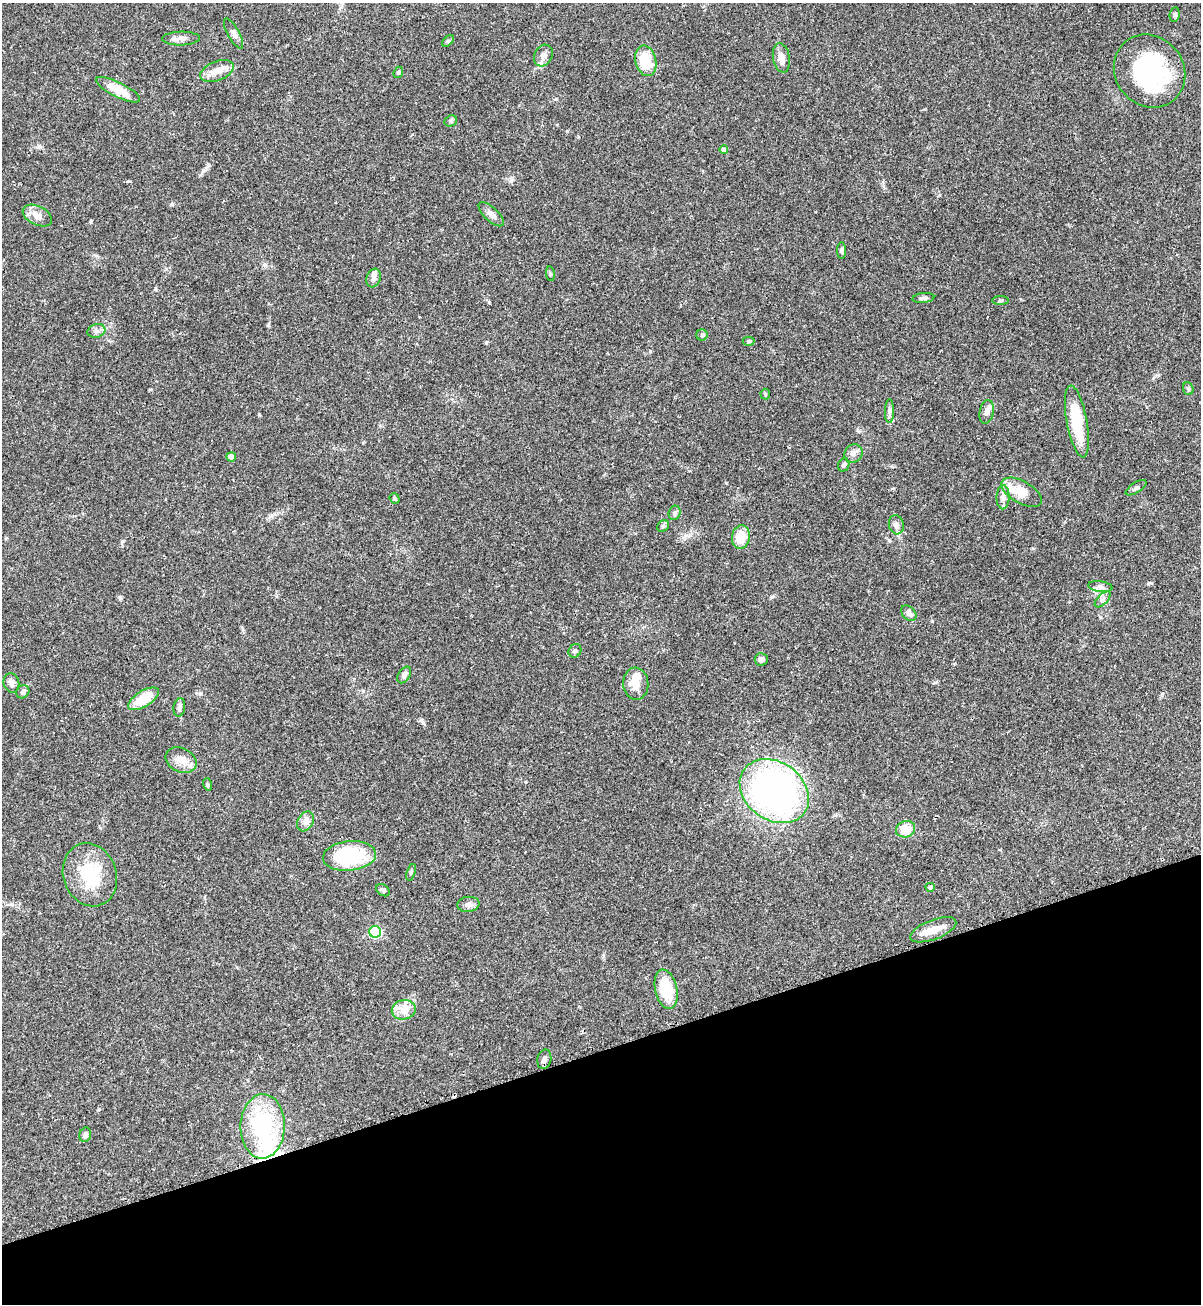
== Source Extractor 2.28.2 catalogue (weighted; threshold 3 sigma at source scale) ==
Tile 14 of 4 x 4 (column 2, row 4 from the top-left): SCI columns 1377-2575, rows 22-1323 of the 5325 x 5272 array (HDU 1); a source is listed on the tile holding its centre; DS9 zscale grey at full resolution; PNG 1203 x 1306 px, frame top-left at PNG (2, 3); each listed source drawn as its Kron ellipse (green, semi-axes under 4 px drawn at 4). Shown black and unused: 20% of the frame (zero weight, under 2 of 3 exposures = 2% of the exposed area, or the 3 px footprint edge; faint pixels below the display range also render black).
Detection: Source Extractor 2.28.2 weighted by HDU 2 'WHT'; one run over the whole footprint, this tile lists its part. Background 0.0391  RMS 0.0043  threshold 0.0196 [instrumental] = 3 sigma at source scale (4.5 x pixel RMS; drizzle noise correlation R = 1.50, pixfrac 1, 0.05/0.05 arcsec/px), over >= 5 px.
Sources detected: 76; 2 inside a brighter object's white glare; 2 cosmic-ray / hot-pixel residue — neither listed nor drawn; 4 inside a brighter listed object's ellipse — not listed separately; the other 68 listed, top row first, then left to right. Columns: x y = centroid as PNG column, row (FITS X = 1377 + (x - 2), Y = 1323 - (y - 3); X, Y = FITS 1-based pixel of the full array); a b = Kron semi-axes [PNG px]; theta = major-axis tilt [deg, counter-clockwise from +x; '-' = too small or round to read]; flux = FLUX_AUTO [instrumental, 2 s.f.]
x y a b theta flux
1175 15 7 5 82 0.8
233 33 17 6 -61 1.8
181 38 18 7 2 2.4
448 41 7 4 44 0.69
543 56 11 9 62 2.5
781 58 15 8 -79 3.3
646 61 15 10 -76 12
217 71 17 9 21 4.6
1149 71 38 34 -51 56
398 72 6 4 69 0.61
118 90 24 7 -27 7.3
451 121 7 5 21 0.78
724 149 4 4 - 1.4
491 214 16 7 -43 2.4
37 215 15 9 -27 3.3
841 251 8 4 -90 0.75
550 274 7 3 -82 0.55
374 278 9 7 70 1.6
923 298 11 5 6 1.1
1001 300 8 4 1 0.61
96 331 9 6 15 1.5
702 335 5 5 - 0.68
748 341 6 4 0 0.63
1188 389 6 5 - 0.76
765 394 5 5 - 0.52
889 411 12 4 89 1.3
987 412 12 7 79 1.8
1077 421 36 10 -80 16
853 453 9 8 - 1.9
231 457 5 4 - 4.9
844 465 7 5 69 1
1136 488 12 5 32 1
1022 492 22 11 -30 9.1
1003 497 12 6 90 1.9
395 499 5 4 - 0.73
675 513 7 6 - 1.1
896 525 9 7 -74 1.6
663 526 6 5 - 0.78
741 537 12 9 82 8.2
1100 587 12 5 -8 1.5
1103 599 10 5 45 1.2
909 613 9 6 -46 2
575 651 7 6 - 0.98
761 659 6 6 - 1.6
404 675 9 5 59 1.5
11 683 10 7 -74 1.7
636 684 16 12 -86 5.3
23 692 7 6 - 1.2
144 699 17 8 31 12
179 707 9 6 81 1.3
181 760 16 11 -24 4.9
207 784 6 4 -71 0.57
774 791 37 29 -36 150
305 821 10 7 58 2
906 829 10 8 18 6.5
350 856 27 15 6 32
411 872 8 4 72 0.66
90 875 32 26 -70 20
930 887 4 4 - 0.65
383 890 7 5 -36 0.97
468 904 11 7 8 1.7
933 930 24 9 21 6
375 932 6 6 - 41
666 989 20 11 -77 15
404 1010 12 9 13 3.9
544 1059 10 7 78 1.4
263 1126 32 22 89 37
85 1135 7 6 - 1.4
Unlisted compact peaks at least as high as the median listed source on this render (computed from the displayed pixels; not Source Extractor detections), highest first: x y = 259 414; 120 597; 932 621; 123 541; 268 325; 91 222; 421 720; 511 181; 889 540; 556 99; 200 693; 171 204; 1148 584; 726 483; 489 302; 39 146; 129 181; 650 351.